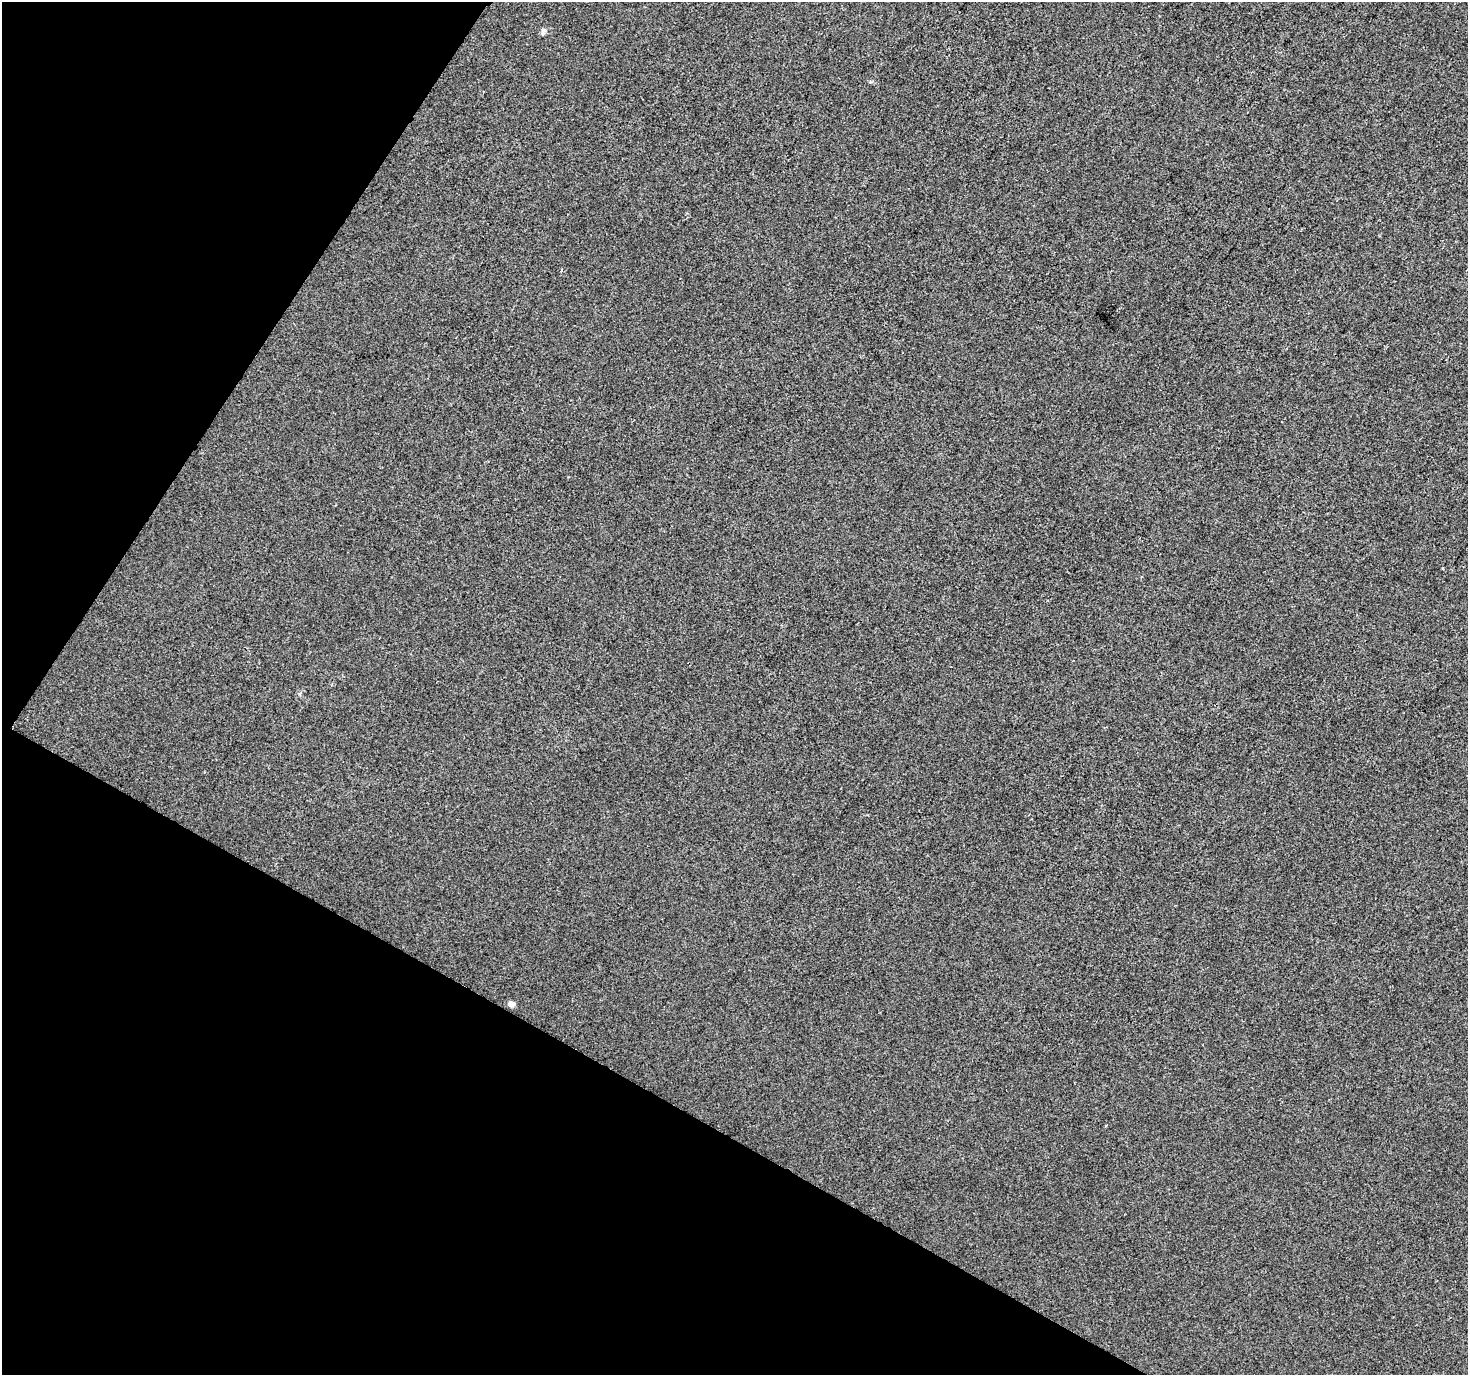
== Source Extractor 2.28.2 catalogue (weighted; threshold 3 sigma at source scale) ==
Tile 9 of 4 x 4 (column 1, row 3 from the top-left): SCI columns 6-1471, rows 1631-3003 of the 5869 x 5942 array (HDU 1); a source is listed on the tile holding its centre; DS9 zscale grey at full resolution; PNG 1470 x 1377 px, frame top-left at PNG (2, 2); no overlay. Shown black and unused: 27% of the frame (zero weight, under 2 of 3 exposures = <1% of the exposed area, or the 3 px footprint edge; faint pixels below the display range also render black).
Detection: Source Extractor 2.28.2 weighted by HDU 2 'WHT'; one run over the whole footprint, this tile lists its part. Background 0.00154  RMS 0.0057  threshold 0.0256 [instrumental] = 3 sigma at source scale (4.5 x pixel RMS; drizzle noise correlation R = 1.50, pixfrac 1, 0.0396/0.0396 arcsec/px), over >= 5 px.
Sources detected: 3; all 3 listed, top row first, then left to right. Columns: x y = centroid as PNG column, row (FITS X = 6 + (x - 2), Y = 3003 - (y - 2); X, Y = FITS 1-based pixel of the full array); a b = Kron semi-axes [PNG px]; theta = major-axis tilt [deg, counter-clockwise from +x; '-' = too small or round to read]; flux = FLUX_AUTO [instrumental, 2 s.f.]
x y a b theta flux
543 31 9 5 65 1.3
1443 568 3 3 - 1.2
511 1004 5 5 - 4.5